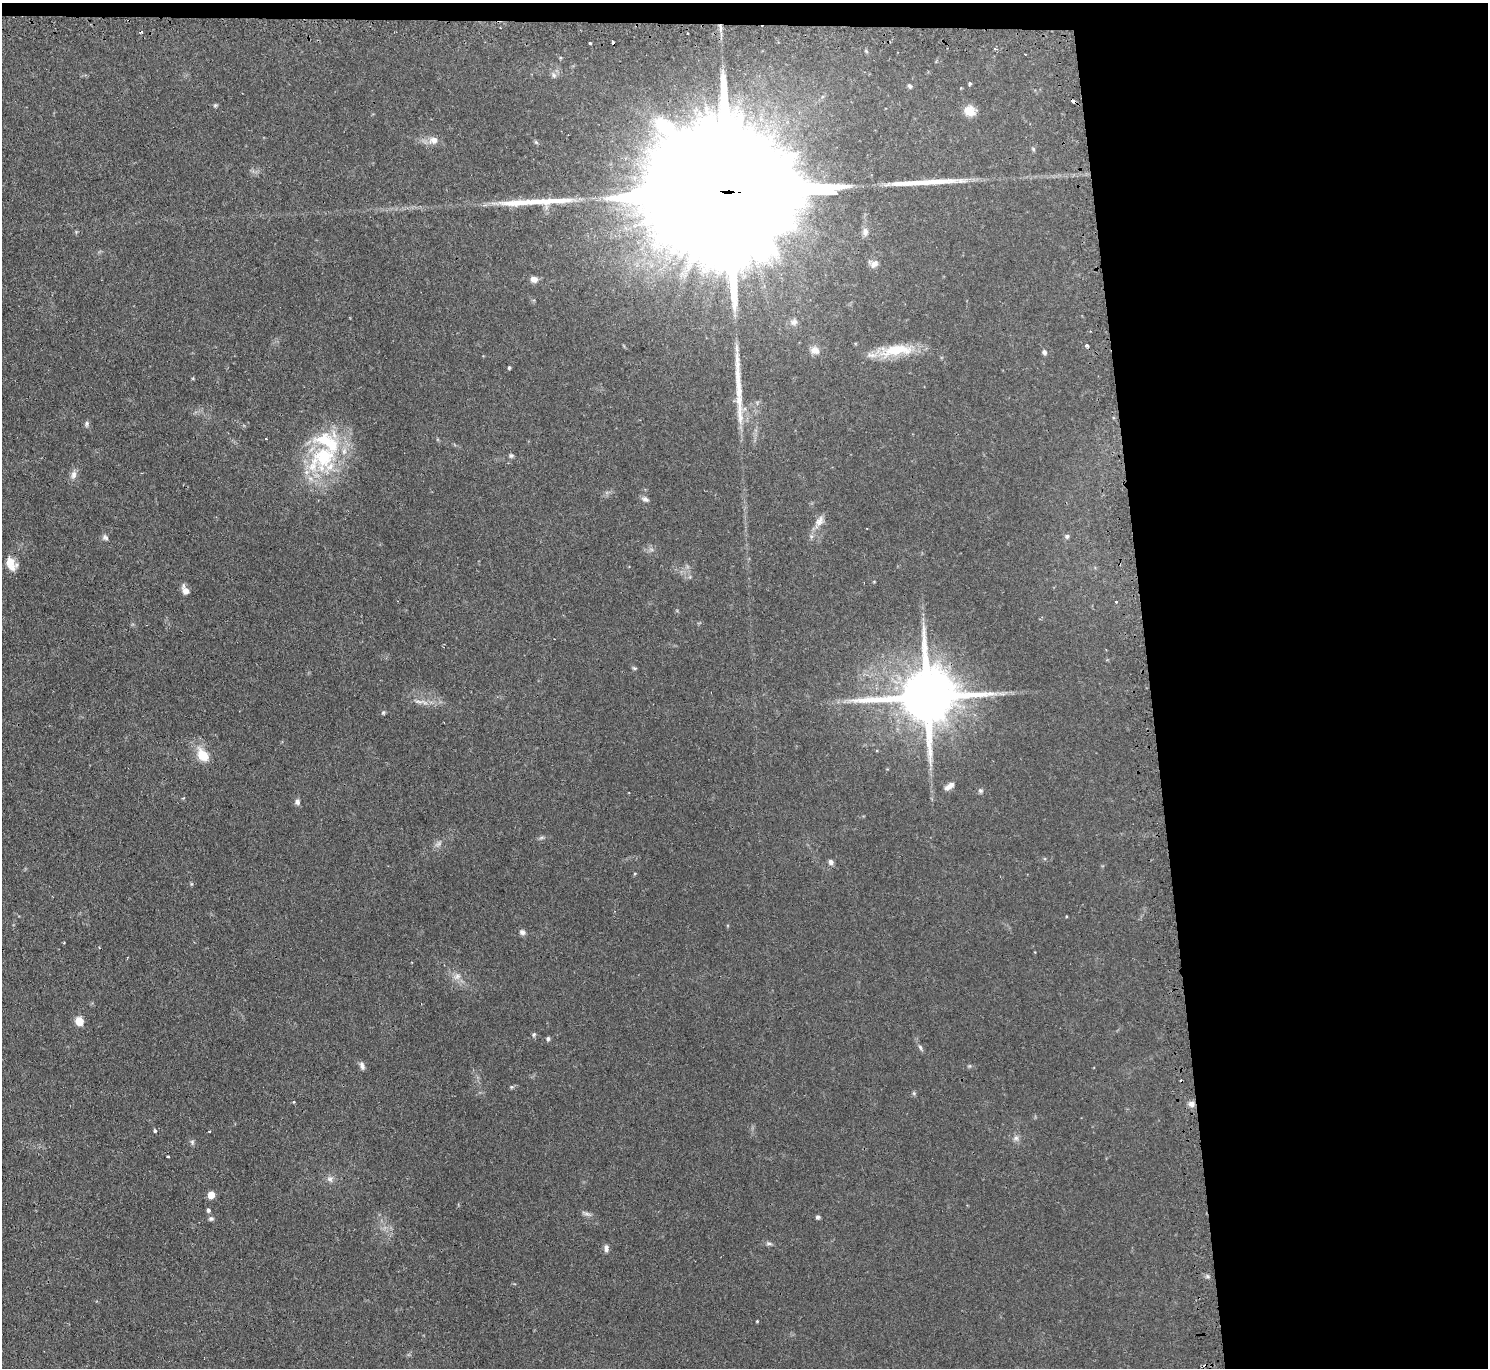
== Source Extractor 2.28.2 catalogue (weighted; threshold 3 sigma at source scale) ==
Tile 3 of 3 x 3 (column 3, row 1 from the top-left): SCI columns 2998-4483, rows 2878-4243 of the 4510 x 4473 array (HDU 1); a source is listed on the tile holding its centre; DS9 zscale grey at full resolution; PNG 1490 x 1370 px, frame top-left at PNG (2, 3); no overlay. Shown black and unused: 24% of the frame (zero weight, under 2 of 3 exposures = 4% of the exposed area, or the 3 px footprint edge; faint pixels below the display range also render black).
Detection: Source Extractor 2.28.2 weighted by HDU 2 'WHT'; one run over the whole footprint, this tile lists its part. Background 0.054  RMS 0.0061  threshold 0.0275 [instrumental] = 3 sigma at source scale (4.5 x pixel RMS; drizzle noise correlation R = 1.50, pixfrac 1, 0.05/0.05 arcsec/px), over >= 5 px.
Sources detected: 87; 2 too faint to see at this stretch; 2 inside a brighter object's white glare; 4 cosmic-ray / hot-pixel residue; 4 long thin detections or spike segments (spike, bleed or trail) — not listed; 3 inside a brighter listed object's ellipse — not listed separately; the other 72 listed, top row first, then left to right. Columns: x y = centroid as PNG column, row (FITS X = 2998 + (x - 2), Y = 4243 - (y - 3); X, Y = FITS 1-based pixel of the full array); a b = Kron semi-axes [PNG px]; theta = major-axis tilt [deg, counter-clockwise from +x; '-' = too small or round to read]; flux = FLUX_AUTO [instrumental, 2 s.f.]
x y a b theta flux
720 27 13 4 -80 2.6
688 33 2 2 - 0.63
590 44 3 3 - 2.2
995 49 4 3 - 0.89
560 58 5 4 - 0.69
554 75 9 7 -54 2
970 83 4 4 - 0.9
909 86 6 5 - 1.2
1073 101 4 3 - 2.6
215 105 5 5 - 0.89
970 111 14 11 -26 7.8
433 140 14 11 11 5
1033 149 6 4 -48 0.91
724 192 105 26 -1 93000
865 232 10 7 -90 2.7
874 264 11 9 -3 3.3
534 279 9 8 - 3.2
794 322 10 8 40 2.5
1087 346 3 3 - 4
815 350 11 10 - 4.3
896 350 45 14 6 25
1044 352 7 5 -71 1.6
509 368 3 3 - 0.91
87 424 8 6 76 1.4
511 456 7 6 - 1.2
324 457 44 34 -79 61
73 475 12 8 74 3.3
645 499 10 6 -24 2
819 522 20 9 59 5.6
1067 536 6 6 - 1.5
105 537 8 7 - 1.8
11 564 17 11 -62 7.7
185 590 10 6 -65 4.6
1116 602 3 3 - 1.1
634 668 6 5 - 0.87
1002 693 14 4 -3 2.7
927 696 17 15 5 5200
418 702 18 4 0 3.2
383 712 6 5 - 0.87
203 755 17 11 -53 12
949 786 14 6 34 3.5
980 790 6 6 - 1.4
297 802 8 6 75 1.9
541 838 7 4 19 1.1
831 862 7 6 - 1.9
635 874 5 3 - 0.55
191 884 5 4 - 0.66
522 932 8 7 - 1.9
457 976 10 9 - 3.7
80 1021 9 7 -64 7.3
534 1034 6 5 - 1.1
548 1039 5 4 - 1.4
920 1047 8 4 -63 1.4
362 1065 10 6 -74 2.2
969 1066 6 4 43 0.78
511 1087 6 5 - 0.89
914 1093 6 5 - 0.94
1191 1104 8 8 - 3
155 1131 4 4 - 1.2
210 1131 3 2 - 0.63
1016 1138 8 8 - 2.4
192 1142 7 5 -48 1.3
168 1157 3 3 - 1.2
330 1179 8 6 0 2.1
211 1195 5 5 - 9.1
208 1210 5 4 - 1.4
587 1214 12 5 -19 2
818 1217 6 4 1 1.2
211 1218 7 6 - 1.4
769 1243 8 6 -5 1.5
606 1248 10 6 89 2.3
757 1321 4 3 - 0.55
Overlapping masked pixels (flux is a lower limit): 4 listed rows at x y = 720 27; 1073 101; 724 192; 927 696